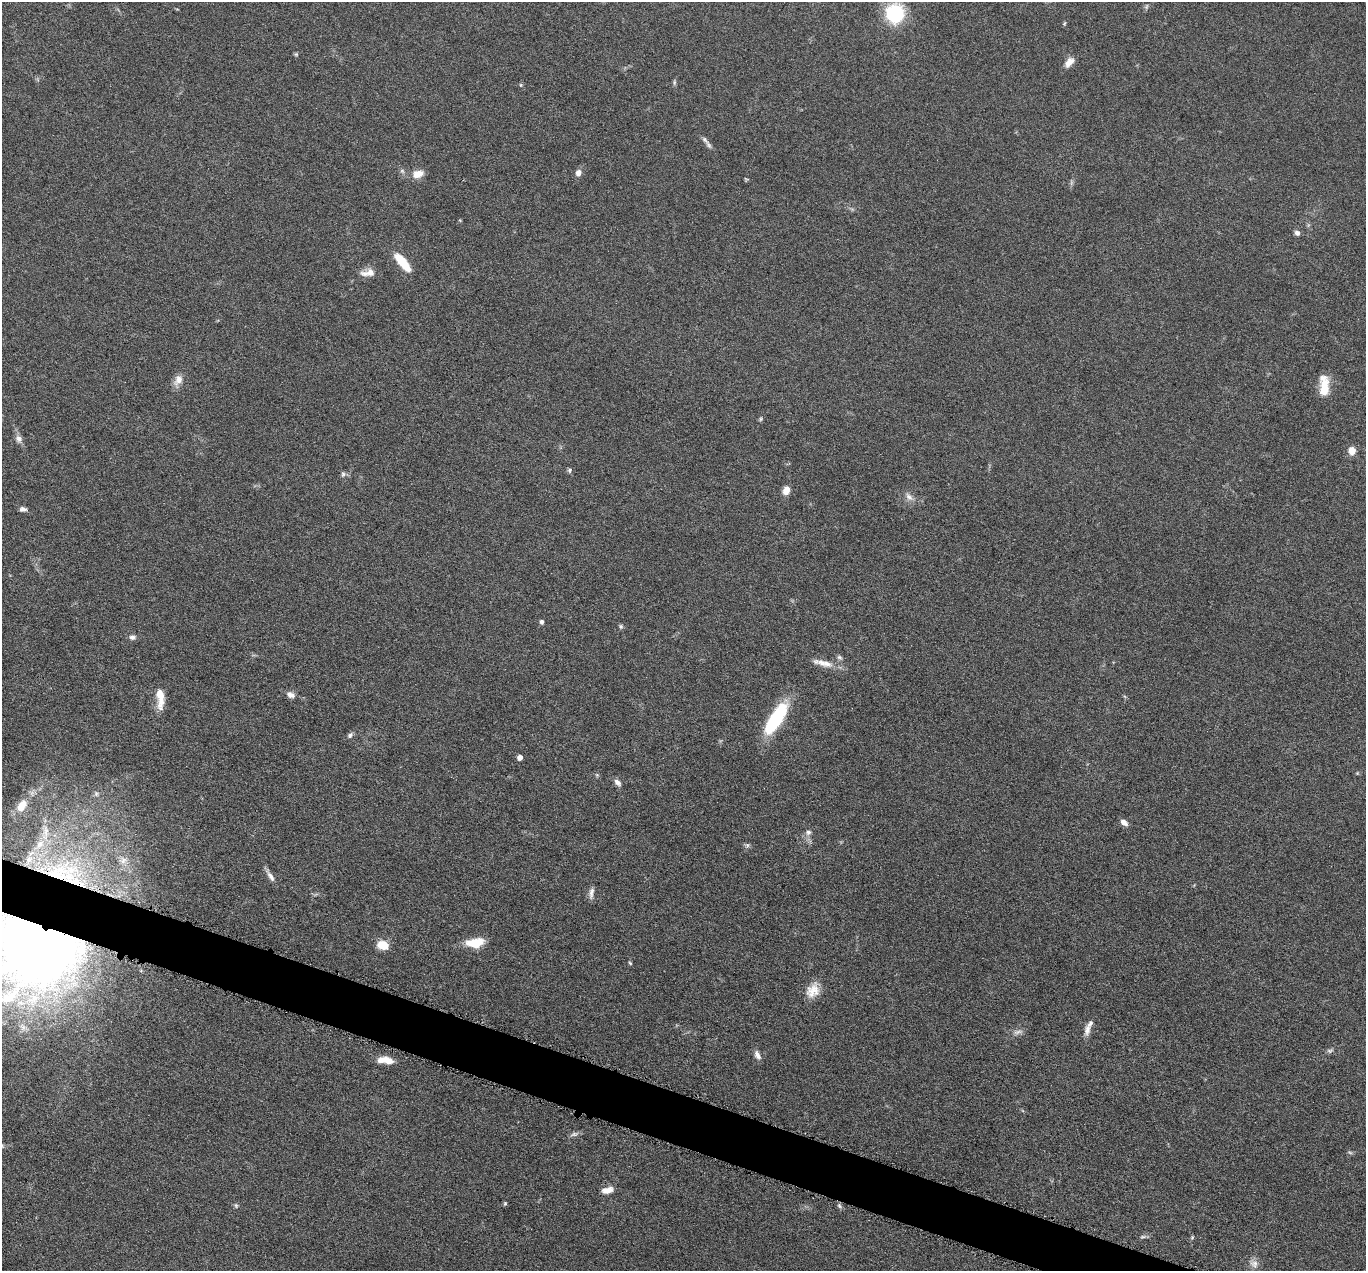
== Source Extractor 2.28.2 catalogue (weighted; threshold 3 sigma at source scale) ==
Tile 6 of 4 x 4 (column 2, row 2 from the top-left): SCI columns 1370-2733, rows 2807-4075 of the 5469 x 5483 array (HDU 1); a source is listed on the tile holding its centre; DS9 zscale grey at full resolution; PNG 1368 x 1273 px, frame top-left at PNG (2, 2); no overlay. Shown black and unused: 3% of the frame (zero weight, under 4 of 8 exposures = <1% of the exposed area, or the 3 px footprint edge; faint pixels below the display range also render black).
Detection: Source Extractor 2.28.2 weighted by HDU 2 'WHT'; one run over the whole footprint, this tile lists its part. Background 0.0374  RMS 0.004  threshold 0.0162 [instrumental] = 3 sigma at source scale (4.09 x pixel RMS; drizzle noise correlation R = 1.36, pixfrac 0.8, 0.05/0.05 arcsec/px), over >= 5 px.
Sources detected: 65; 5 inside a brighter listed object's ellipse — not listed separately; the other 60 listed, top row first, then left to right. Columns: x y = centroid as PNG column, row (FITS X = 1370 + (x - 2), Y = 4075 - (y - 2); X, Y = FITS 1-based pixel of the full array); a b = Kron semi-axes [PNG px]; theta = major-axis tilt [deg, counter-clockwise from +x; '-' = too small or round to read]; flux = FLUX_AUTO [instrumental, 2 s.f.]
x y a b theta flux
895 13 18 17 - 24
296 54 5 5 - 0.48
1069 62 15 8 53 2.7
674 82 7 4 -90 0.61
521 85 5 3 - 0.39
705 140 17 5 -53 1.5
578 173 9 7 64 1.8
418 174 13 9 18 3.8
1297 233 7 6 - 1.2
402 262 22 7 -50 11
368 273 20 8 7 3.3
178 380 15 10 60 2.9
1324 388 23 11 82 6.6
761 419 6 4 89 0.48
19 439 11 8 -61 1.7
1352 450 9 8 - 3.2
570 470 7 5 57 0.69
343 474 6 6 - 0.8
786 490 8 6 74 3.4
909 497 13 7 -47 1.9
23 509 9 6 -6 1.2
542 622 5 4 - 1
621 626 7 5 -69 0.59
132 637 9 6 6 1.2
839 657 7 5 -16 0.78
822 663 25 7 -12 3.9
291 695 10 7 -21 1.9
160 698 27 9 -88 5.5
776 718 36 12 58 28
350 735 8 6 41 0.95
520 757 4 4 - 2.1
597 775 6 4 -45 0.5
617 782 10 6 -43 1.6
22 806 18 10 53 5.7
1124 822 8 6 -34 2.1
808 832 8 7 - 1.3
45 833 27 8 85 5.8
747 845 6 5 - 0.7
123 860 10 7 51 1.9
58 873 44 25 6 37
271 876 15 6 -55 2
591 893 15 6 79 1.7
475 943 18 9 6 9.5
383 945 11 8 -16 6.5
37 949 91 76 8 430
630 963 5 3 - 0.41
813 990 19 15 52 5.4
1087 1029 16 7 76 2.4
1017 1032 13 6 13 1.5
1330 1051 9 5 10 0.9
757 1055 12 7 -61 1.8
385 1060 18 7 -6 4.9
574 1134 11 5 7 1.1
607 1190 15 8 12 2.8
505 1203 5 4 - 0.47
236 1206 6 5 - 0.58
839 1206 6 4 -70 0.66
1143 1237 10 4 11 0.78
1192 1237 5 5 - 0.43
1254 1264 13 9 -27 2.3
Overlapping masked pixels (flux is a lower limit): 2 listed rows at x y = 58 873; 37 949
Isophote crosses this tile's border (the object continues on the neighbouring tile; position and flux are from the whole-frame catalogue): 1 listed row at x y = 37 949